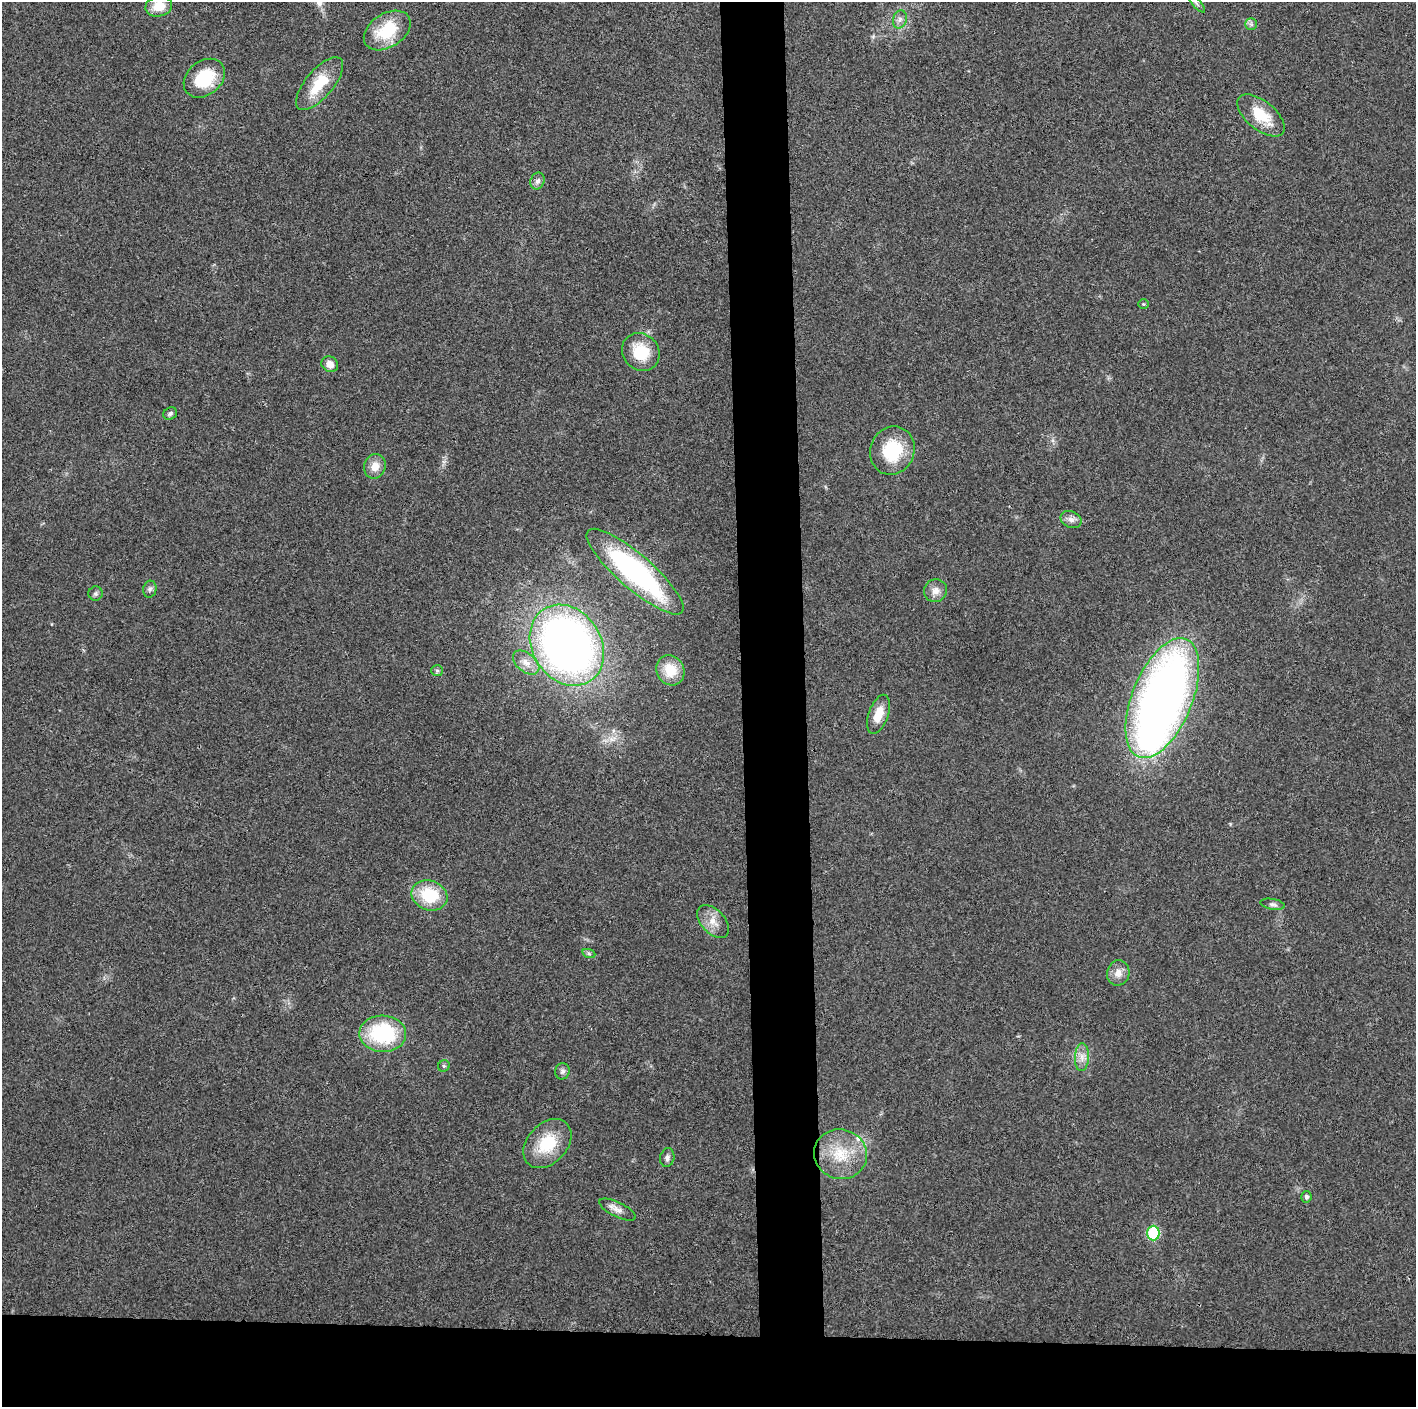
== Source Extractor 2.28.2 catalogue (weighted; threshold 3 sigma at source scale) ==
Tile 8 of 3 x 3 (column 2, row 3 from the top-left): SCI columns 1414-2827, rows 6-1410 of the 4242 x 4223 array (HDU 1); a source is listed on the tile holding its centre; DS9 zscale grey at full resolution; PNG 1418 x 1409 px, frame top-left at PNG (2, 2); each listed source drawn as its Kron ellipse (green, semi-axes under 4 px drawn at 4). Shown black and unused: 9% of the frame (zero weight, under 3 of 4 exposures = <1% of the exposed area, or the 3 px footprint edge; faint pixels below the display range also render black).
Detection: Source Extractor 2.28.2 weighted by HDU 2 'WHT'; one run over the whole footprint, this tile lists its part. Background 0.0193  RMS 0.0039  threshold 0.0174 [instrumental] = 3 sigma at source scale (4.5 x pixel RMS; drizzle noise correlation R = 1.50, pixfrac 1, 0.05/0.05 arcsec/px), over >= 5 px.
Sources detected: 43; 1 inside a brighter object's white glare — neither listed nor drawn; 1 inside a brighter listed object's ellipse — not listed separately; the other 41 listed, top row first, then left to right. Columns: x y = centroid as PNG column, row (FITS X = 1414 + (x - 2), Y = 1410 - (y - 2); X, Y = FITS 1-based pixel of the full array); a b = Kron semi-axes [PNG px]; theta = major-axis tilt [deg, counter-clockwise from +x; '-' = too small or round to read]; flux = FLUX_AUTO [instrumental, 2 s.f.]
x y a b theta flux
1196 3 12 3 -48 0.89
159 6 13 10 13 6.7
900 19 9 6 74 1.6
1251 24 6 6 - 0.86
387 30 25 17 33 18
204 78 23 17 39 18
320 84 32 14 50 13
1261 115 28 14 -39 12
537 181 8 7 - 1.6
1143 304 5 4 - 0.58
641 352 20 17 -47 13
330 364 9 7 -29 3
170 414 7 6 - 0.91
892 451 24 22 68 19
375 466 12 10 72 4
1071 520 11 8 -24 2
635 572 62 17 -41 79
150 589 8 6 77 1.2
935 591 12 11 - 3
96 593 7 7 - 0.94
567 645 43 34 -57 260
526 662 15 9 -39 3.7
670 670 15 13 -62 9.3
437 671 6 5 - 0.69
1162 698 63 30 68 300
879 714 20 9 70 6.1
429 895 18 15 -21 17
1273 904 12 5 -10 1.2
713 921 19 11 -47 4.6
589 954 7 4 -20 0.67
1118 973 13 11 77 3.2
383 1034 23 18 -2 33
1082 1057 14 7 86 2.8
444 1066 6 5 - 0.7
562 1071 8 7 - 1.2
547 1143 28 20 47 16
840 1154 26 25 - 15
667 1158 9 7 77 1.2
1306 1197 6 5 - 1.1
617 1210 20 7 -26 2.7
1153 1233 7 6 - 20